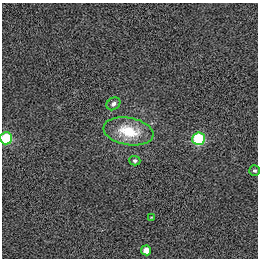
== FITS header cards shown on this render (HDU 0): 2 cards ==
NAXIS1  =                  256
NAXIS2  =                  256

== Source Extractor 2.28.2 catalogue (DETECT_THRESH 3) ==
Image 256 x 256 px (HDU 0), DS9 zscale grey, 1 PNG px = 1 image px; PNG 260 x 260 px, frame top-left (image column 1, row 256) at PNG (2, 3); each listed source drawn as its Kron ellipse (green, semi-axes under 4 px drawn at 4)
Background -0.00507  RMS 0.22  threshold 0.674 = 3 sigma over >= 5 px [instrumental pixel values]
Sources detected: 8; all 8 listed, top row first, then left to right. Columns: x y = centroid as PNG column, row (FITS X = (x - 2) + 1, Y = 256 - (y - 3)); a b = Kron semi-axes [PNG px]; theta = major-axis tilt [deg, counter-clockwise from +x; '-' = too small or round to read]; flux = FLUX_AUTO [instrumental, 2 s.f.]
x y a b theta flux
113 104 7 6 - 49
128 131 25 13 -10 530
6 138 6 6 - 760
199 139 6 6 - 1100
135 161 5 5 - 35
255 171 5 5 - 30
151 217 4 2 - 11
146 250 5 5 - 160
At the frame edge (FLAGS 8, measured only in part): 1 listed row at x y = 6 138